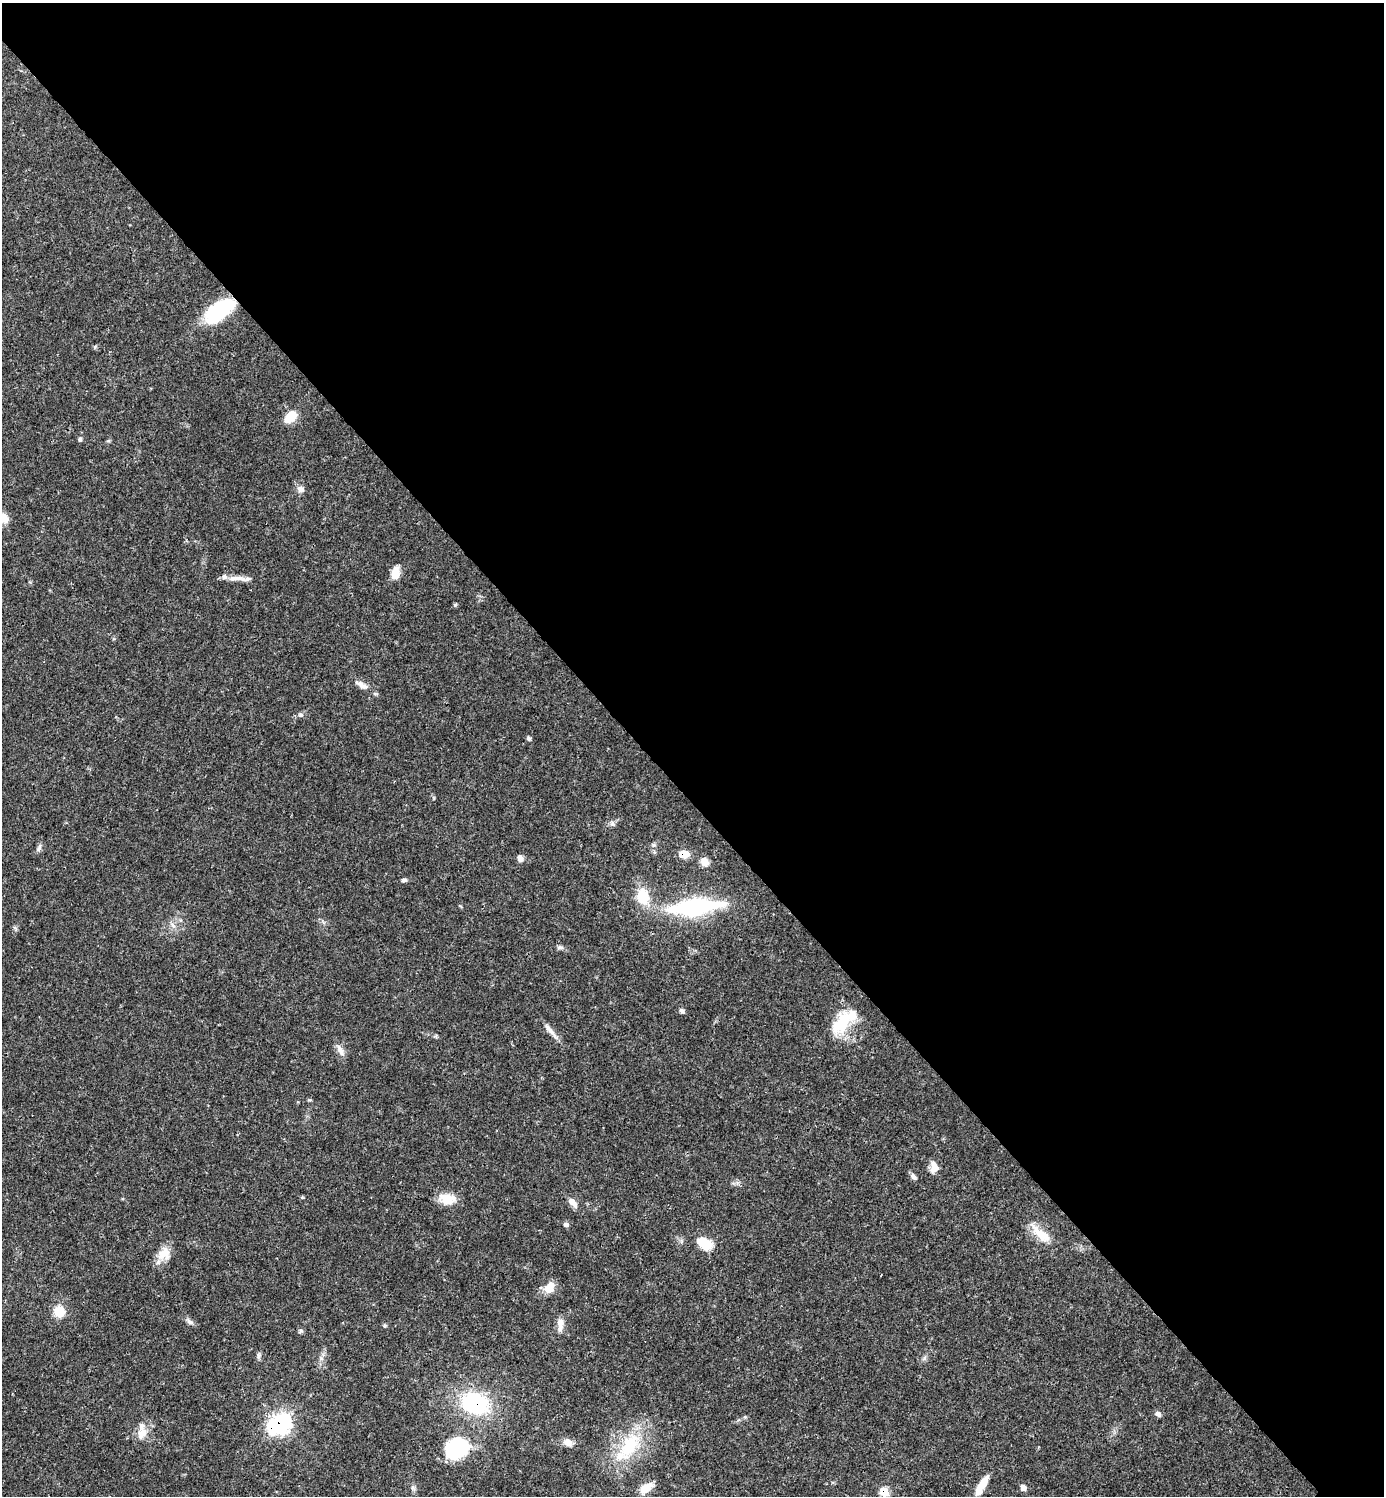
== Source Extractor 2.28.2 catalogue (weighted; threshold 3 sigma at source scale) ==
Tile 3 of 4 x 4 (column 3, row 1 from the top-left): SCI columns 3061-4442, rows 4484-5977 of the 5981 x 5981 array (HDU 1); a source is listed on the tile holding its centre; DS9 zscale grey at full resolution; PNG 1386 x 1498 px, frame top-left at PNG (2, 3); no overlay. Shown black and unused: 53% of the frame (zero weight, under 3 of 4 exposures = <1% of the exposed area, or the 3 px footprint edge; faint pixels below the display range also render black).
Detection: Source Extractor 2.28.2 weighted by HDU 2 'WHT'; one run over the whole footprint, this tile lists its part. Background 0.0389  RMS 0.0027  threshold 0.0121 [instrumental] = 3 sigma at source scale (4.5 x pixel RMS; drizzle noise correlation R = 1.50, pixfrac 1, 0.05/0.05 arcsec/px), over >= 5 px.
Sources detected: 61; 3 inside a brighter object's white glare — not listed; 2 inside a brighter listed object's ellipse — not listed separately; the other 56 listed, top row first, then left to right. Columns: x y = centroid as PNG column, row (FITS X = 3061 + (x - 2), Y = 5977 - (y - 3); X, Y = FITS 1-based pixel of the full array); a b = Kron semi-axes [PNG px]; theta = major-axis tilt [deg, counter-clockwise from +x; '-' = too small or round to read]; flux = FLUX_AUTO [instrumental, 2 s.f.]
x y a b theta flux
219 310 29 13 37 22
290 417 14 9 43 5.4
80 439 5 4 - 0.57
300 489 10 9 - 1.3
3 518 13 9 -55 2.6
395 573 14 8 80 3.6
238 578 30 6 -4 2.6
455 605 5 4 - 0.33
362 685 21 8 -29 2.2
301 715 8 6 -31 0.65
529 739 5 5 - 0.55
612 824 8 6 -42 0.73
653 845 7 4 71 0.49
39 848 11 5 67 0.76
684 854 8 7 - 4.4
520 858 8 6 -81 1.2
704 862 11 9 -60 1.7
404 880 7 5 9 0.58
643 896 18 13 -84 7
694 907 64 18 6 29
173 925 8 4 -53 0.72
560 947 9 5 0 0.68
682 1011 7 5 -54 0.7
842 1023 33 18 57 11
550 1031 19 6 -52 1.8
340 1050 18 7 -65 1.7
309 1100 6 3 1 0.29
934 1167 12 9 -84 2.6
913 1177 9 6 -46 0.99
447 1199 20 12 -11 4.6
572 1202 12 6 -47 2.2
566 1224 7 6 - 0.68
1041 1234 34 11 -42 5.4
704 1243 16 10 -30 6.3
164 1254 18 15 38 3.9
550 1288 13 9 54 3.9
59 1311 11 11 - 5
190 1322 10 6 -29 0.92
560 1324 18 7 88 2
384 1326 6 5 - 0.39
301 1330 7 5 -42 0.52
259 1356 8 5 70 0.65
321 1358 6 5 - 0.61
924 1358 7 4 71 0.54
475 1403 29 21 -19 25
1158 1414 7 6 - 0.97
281 1423 8 7 - 93
142 1433 19 11 74 2.9
568 1442 12 9 -32 1.8
629 1446 40 22 58 16
456 1449 25 22 -8 18
982 1485 22 8 61 4.4
413 1488 7 6 - 0.65
646 1488 16 9 37 3.7
1023 1488 8 6 -72 1.1
884 1492 6 5 - 7.8
Overlapping masked pixels (flux is a lower limit): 5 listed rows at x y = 219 310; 684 854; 475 1403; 281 1423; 884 1492
Isophote crosses this tile's border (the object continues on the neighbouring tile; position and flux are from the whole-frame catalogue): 1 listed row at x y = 3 518
Unlisted compact peaks at least as high as the median listed source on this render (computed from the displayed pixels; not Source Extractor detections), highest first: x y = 95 347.